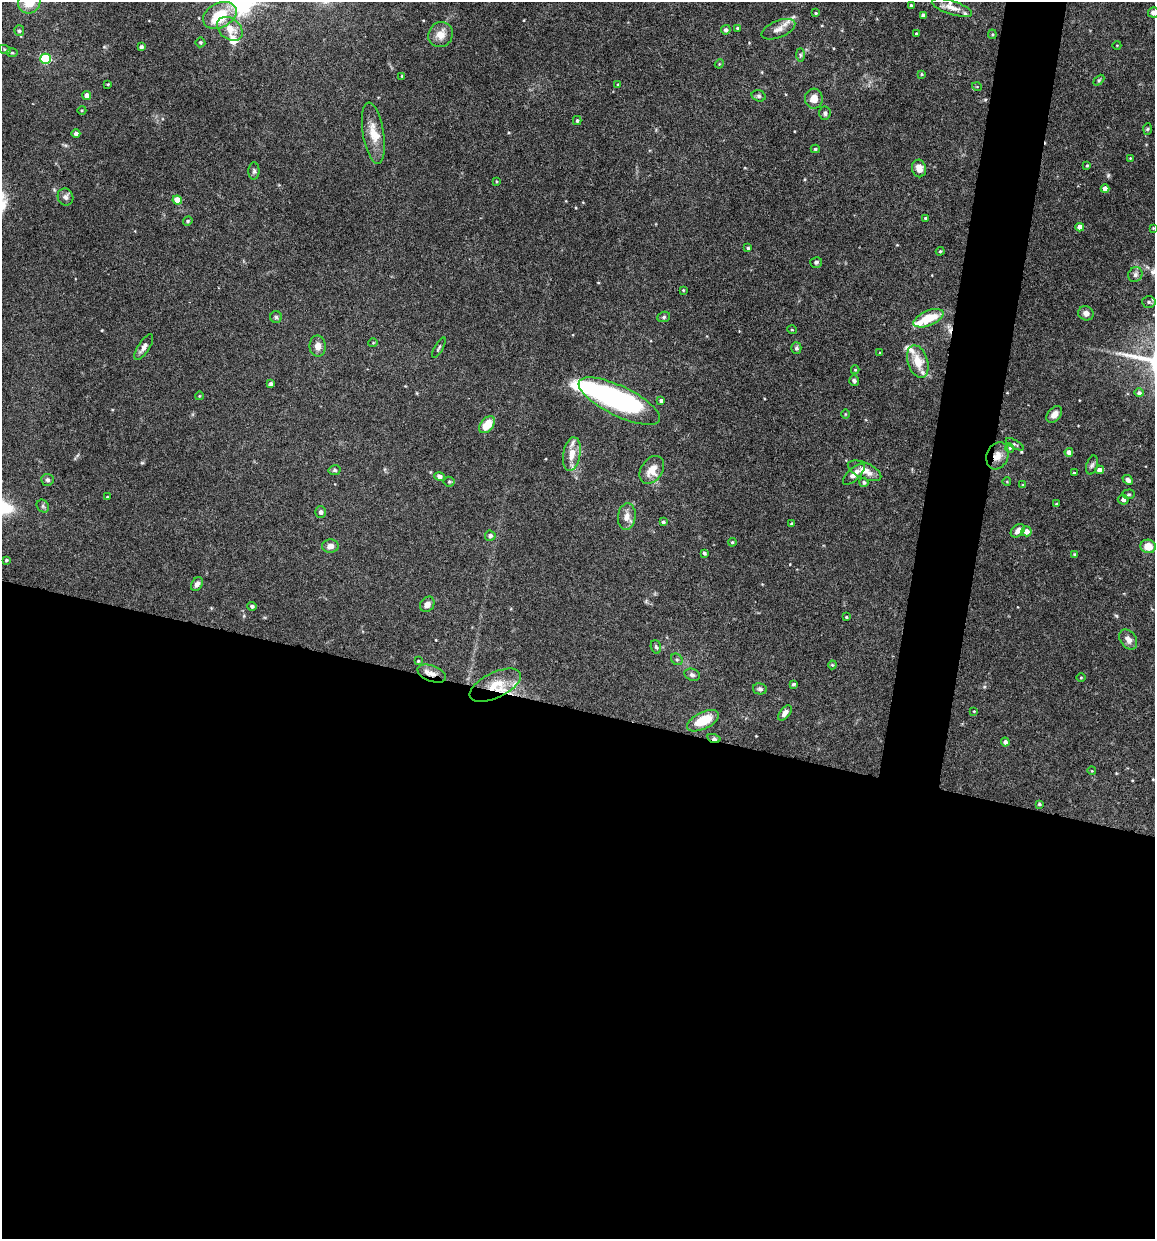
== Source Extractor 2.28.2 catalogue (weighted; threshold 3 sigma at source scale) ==
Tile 14 of 4 x 4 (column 2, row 4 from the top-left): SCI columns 1270-2422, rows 3-1239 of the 4966 x 4951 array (HDU 1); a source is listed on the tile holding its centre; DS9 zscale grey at full resolution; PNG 1157 x 1241 px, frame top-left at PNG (2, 2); each listed source drawn as its Kron ellipse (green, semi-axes under 4 px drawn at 4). Shown black and unused: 46% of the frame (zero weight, under 4 of 8 exposures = <1% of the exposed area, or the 3 px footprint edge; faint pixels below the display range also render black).
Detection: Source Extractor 2.28.2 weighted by HDU 2 'WHT'; one run over the whole footprint, this tile lists its part. Background 0.0726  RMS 0.0021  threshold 0.00879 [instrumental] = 3 sigma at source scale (4.09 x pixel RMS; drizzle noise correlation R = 1.36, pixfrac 0.8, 0.05/0.05 arcsec/px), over >= 5 px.
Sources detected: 149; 3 inside a brighter object's white glare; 1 cosmic-ray / hot-pixel residue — neither listed nor drawn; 7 inside a brighter listed object's ellipse — not listed separately; the other 138 listed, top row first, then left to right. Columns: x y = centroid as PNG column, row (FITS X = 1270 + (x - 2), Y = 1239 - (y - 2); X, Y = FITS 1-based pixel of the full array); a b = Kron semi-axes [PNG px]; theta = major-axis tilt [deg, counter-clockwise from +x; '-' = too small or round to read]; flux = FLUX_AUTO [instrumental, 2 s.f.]
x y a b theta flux
29 2 12 10 49 3.9
911 6 4 3 - 0.35
952 8 21 7 -18 1.7
1153 12 5 5 - 0.87
816 13 3 3 - 0.22
220 15 18 12 27 5.8
923 15 4 3 - 0.51
737 28 4 3 - 0.3
230 29 14 10 -39 2.6
778 29 18 8 22 1.6
726 30 5 4 - 0.63
19 31 5 5 - 0.42
916 34 3 3 - 0.25
992 34 4 4 - 0.22
441 35 13 12 - 2.1
200 42 5 5 - 0.26
1117 45 4 3 - 0.14
141 47 4 4 - 0.44
5 50 6 4 -20 0.32
12 53 6 4 -1 0.28
800 55 7 4 -89 0.37
46 59 5 5 - 11
719 64 4 3 - 0.18
921 74 4 3 - 0.21
402 76 3 2 - 0.19
1099 80 6 4 45 0.26
108 84 3 3 - 0.17
618 85 4 3 - 0.21
977 87 5 3 - 0.16
87 95 4 4 - 1.6
759 96 7 5 -17 0.45
814 99 10 9 - 2.2
82 110 4 3 - 0.2
825 113 7 5 85 0.45
577 121 4 3 - 0.28
1148 129 6 4 88 0.27
373 133 31 10 -81 3.4
76 134 4 4 - 0.72
815 149 4 4 - 0.26
1130 158 3 3 - 0.13
1087 165 4 3 - 0.19
919 168 9 7 -77 1.9
254 171 8 5 -89 0.46
496 181 4 2 - 0.16
1105 189 4 4 - 1.2
65 197 8 7 - 0.72
177 200 5 4 - 4
926 218 3 3 - 0.36
188 221 5 4 - 0.25
1080 227 4 4 - 1.7
1153 228 3 2 - 0.15
748 248 3 3 - 0.3
940 251 4 3 - 0.22
816 262 6 5 - 0.4
1135 275 8 6 51 0.69
683 290 3 3 - 0.17
1149 302 7 5 -4 0.46
1086 313 8 7 - 1
276 317 6 6 - 0.34
664 317 6 5 - 0.34
928 318 16 7 23 5.7
792 330 5 3 - 0.18
373 343 5 3 - 0.16
318 346 10 8 -89 1.3
144 347 15 5 57 0.98
439 348 11 3 61 0.31
796 348 6 5 - 0.41
880 353 3 3 - 0.19
918 361 17 10 -72 3.3
855 370 4 4 - 0.18
854 381 5 5 - 0.42
271 384 4 3 - 0.42
1139 393 5 4 - 0.5
199 396 4 3 - 0.15
619 401 45 15 -26 40
661 401 4 3 - 0.5
845 414 5 3 - 0.16
1054 414 9 6 48 1.3
487 425 10 6 49 4.1
1015 444 10 3 -29 0.32
1010 448 4 4 - 0.21
1069 452 4 4 - 0.99
572 454 17 8 80 2.6
997 456 14 10 70 2
1092 465 9 5 74 0.52
335 470 6 5 - 0.37
652 470 15 10 56 2.7
1100 470 4 4 - 1.3
865 471 18 8 -24 1.9
1074 473 3 3 - 0.26
854 474 14 6 44 1.4
440 476 5 4 - 0.61
47 480 6 6 - 0.5
1128 480 6 4 -41 0.78
449 482 5 5 - 0.3
864 482 4 4 - 0.4
1007 482 4 3 - 0.15
1023 485 4 3 - 0.19
1129 494 6 4 1 0.32
107 497 3 2 - 0.13
1123 500 5 5 - 0.77
1056 504 4 4 - 0.21
43 506 7 5 -48 0.39
320 512 6 5 - 0.61
627 516 13 9 82 1.6
663 522 3 3 - 0.36
792 524 3 3 - 0.38
1018 531 8 5 42 0.98
1026 531 5 5 - 1.4
490 536 5 5 - 0.63
732 542 4 4 - 0.26
330 546 8 6 4 1.1
1148 546 7 7 - 2.7
704 553 4 3 - 0.39
1074 554 4 3 - 0.18
6 560 4 3 - 0.24
197 584 7 5 58 0.72
427 604 8 6 53 1
252 606 5 4 - 0.46
846 617 3 3 - 0.21
1128 639 11 7 -55 1.4
656 647 7 5 -71 0.4
677 659 6 5 - 0.4
418 661 3 3 - 0.18
832 665 4 4 - 0.19
432 674 15 7 -21 1.6
692 675 8 6 -18 0.56
1081 678 5 3 - 0.16
794 684 4 3 - 0.28
495 685 28 12 26 4.8
760 689 7 5 -12 0.42
974 711 4 3 - 0.17
785 713 9 5 51 0.96
703 721 17 8 26 5
714 738 7 4 -17 0.59
1005 742 4 4 - 0.73
1092 771 4 3 - 0.14
1039 804 4 3 - 0.31
Overlapping masked pixels (flux is a lower limit): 4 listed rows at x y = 997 456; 432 674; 495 685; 714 738
Isophote crosses this tile's border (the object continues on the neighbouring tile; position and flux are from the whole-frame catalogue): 2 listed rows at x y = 29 2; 1153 12